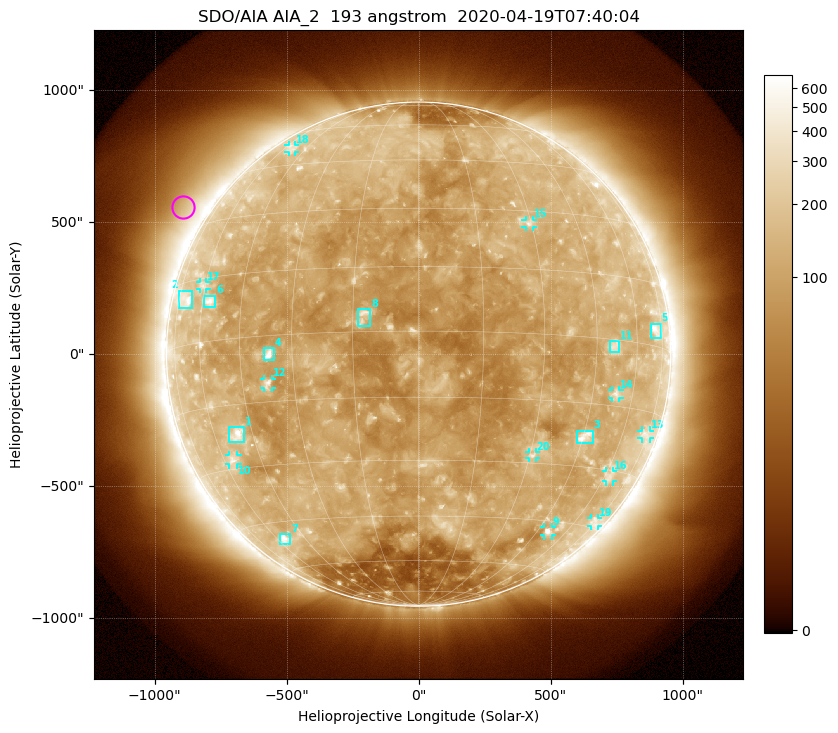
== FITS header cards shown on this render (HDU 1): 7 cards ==
TELESCOP= 'SDO/AIA'
INSTRUME= 'AIA_2'
WAVELNTH=                  193
WAVEUNIT= 'angstrom'
DATE-OBS= '2020-04-19T07:40:04.84'
CTYPE1  = 'HPLN-TAN'
CTYPE2  = 'HPLT-TAN'

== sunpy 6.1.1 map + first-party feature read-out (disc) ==
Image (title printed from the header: SDO/AIA AIA_2  193 angstrom  2020-04-19T07:40:04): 1024 x 1024 px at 2.4 arcsec/px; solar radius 955 arcsec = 398 px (full disc in frame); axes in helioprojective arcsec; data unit not stated in the header (colour bar unlabelled)
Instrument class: DISC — disc imager (sunpy class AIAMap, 193 A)
Bright regions (active regions / flare kernels): reference = the median radial profile (limb darkening/brightening removed); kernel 9 px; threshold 5 sigma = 150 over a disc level ~110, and >= 1.15x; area >= 12 px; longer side >= 10 px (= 24 arcsec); searched inside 0.97 R_sun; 22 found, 20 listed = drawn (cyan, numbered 1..; 11 of them under ~33 arcsec drawn as corner ticks so the feature stays visible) (cap 20 boxes per figure: the strongest are kept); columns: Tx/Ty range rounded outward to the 5 arcsec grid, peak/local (2 s.f.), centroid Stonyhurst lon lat
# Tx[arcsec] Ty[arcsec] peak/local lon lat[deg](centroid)
1 -720..-660 -330..-275 5.3 -51 -22
2 -910..-855 175..240 3.6 -70 +11
3 600..660 -335..-290 5 +45 -23
4 -585..-550 -25..25 6.9 -36 -4
5 880..920 60..115 3.5 +71 +4
6 -815..-770 180..220 4 -57 +9
7 -525..-485 -720..-680 3.8 -56 -50
8 -230..-180 105..170 5.2 -13 +4
9 475..505 -690..-655 4.6 +50 -48
10 -720..-685 -420..-380 3.3 -56 -28
11 725..760 10..50 2.9 +51 -2
12 -585..-555 -130..-90 4.1 -37 -11
13 845..875 -320..-290 2.2 +73 -20
14 735..760 -165..-135 3 +53 -12
15 405..435 480..510 3.5 +29 +27
16 710..740 -485..-445 2.3 +62 -32
17 -830..-805 245..275 2.5 -61 +13
18 -495..-465 765..795 2.1 -54 +52
19 650..680 -650..-620 2.1 +73 -43
20 420..445 -395..-370 3.3 +31 -28
Off-limb structures (1.02-1.3 R_sun): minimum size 162 px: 5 found; the strongest spans PA ~35..70 deg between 1.02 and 1.3 R_sun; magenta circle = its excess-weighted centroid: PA ~60 deg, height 1.1 R_sun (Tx ~-890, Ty ~560 arcsec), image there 1.9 x the reference